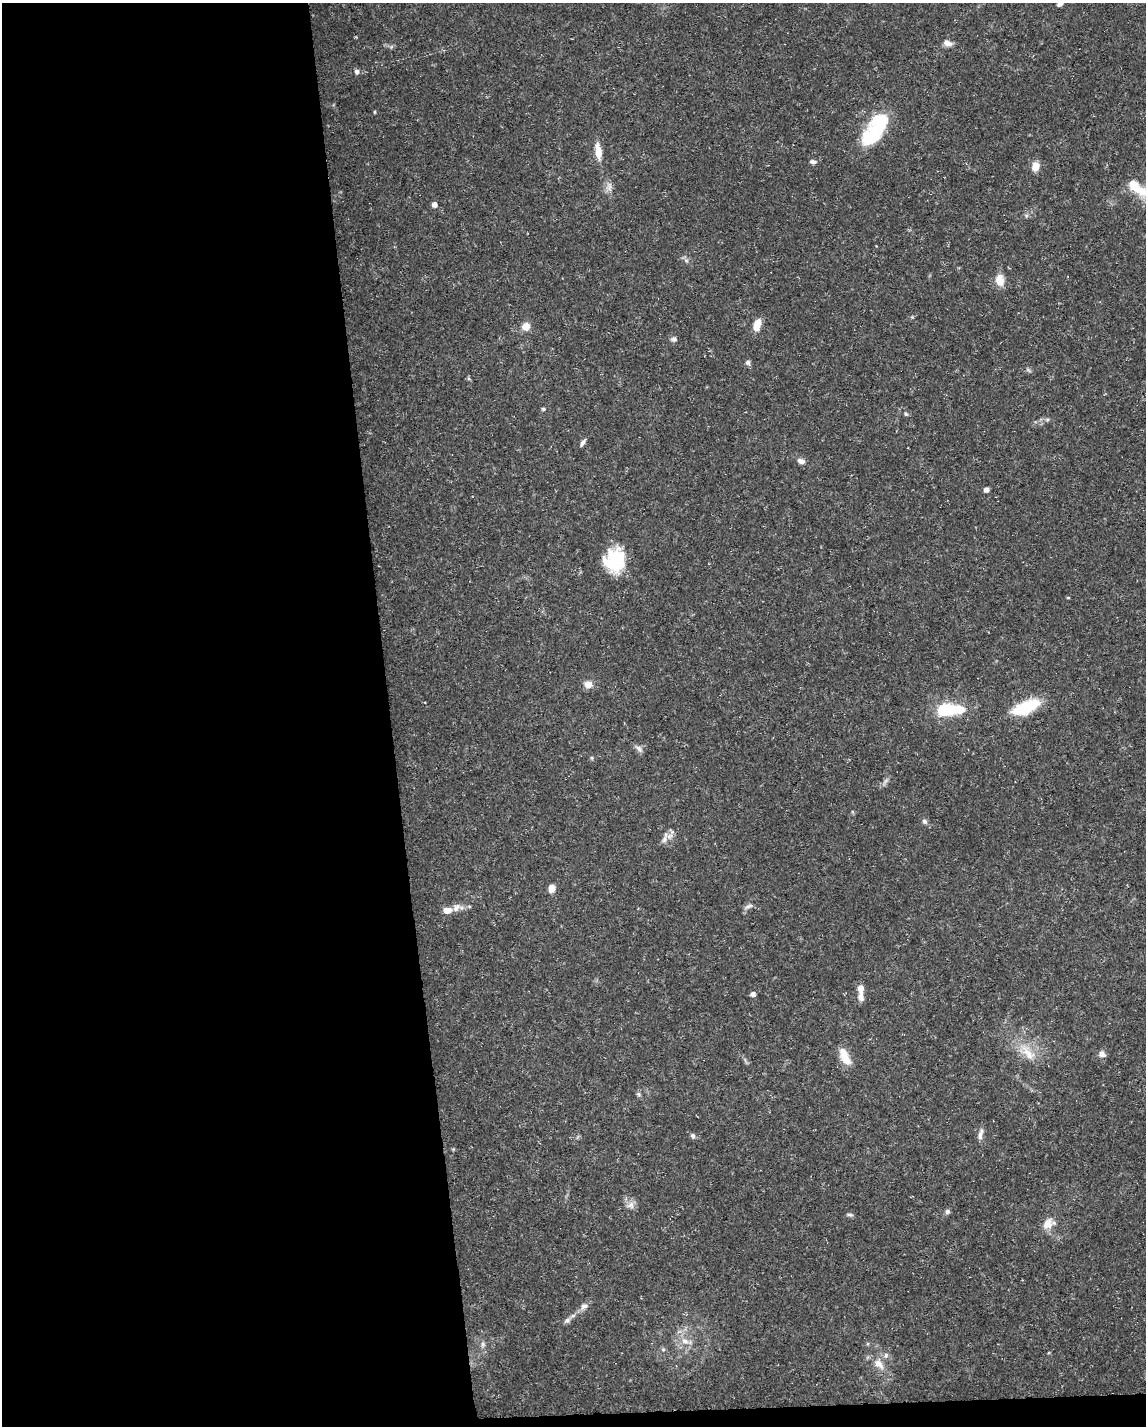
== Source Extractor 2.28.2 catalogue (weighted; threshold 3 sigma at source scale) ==
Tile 9 of 4 x 3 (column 1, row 3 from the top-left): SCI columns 1-1144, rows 53-1476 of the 4574 x 4333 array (HDU 1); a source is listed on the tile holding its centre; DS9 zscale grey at full resolution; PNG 1148 x 1428 px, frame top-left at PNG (2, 3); no overlay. Shown black and unused: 35% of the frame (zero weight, under 3 of 5 exposures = <1% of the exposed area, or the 3 px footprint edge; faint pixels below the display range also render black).
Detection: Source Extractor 2.28.2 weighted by HDU 2 'WHT'; one run over the whole footprint, this tile lists its part. Background 0.0294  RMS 0.0029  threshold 0.013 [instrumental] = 3 sigma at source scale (4.5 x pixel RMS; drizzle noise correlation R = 1.50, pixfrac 1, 0.0396/0.0396 arcsec/px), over >= 5 px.
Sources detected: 61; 1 too faint to see at this stretch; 2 inside a brighter object's white glare — not listed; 2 inside a brighter listed object's ellipse — not listed separately; the other 56 listed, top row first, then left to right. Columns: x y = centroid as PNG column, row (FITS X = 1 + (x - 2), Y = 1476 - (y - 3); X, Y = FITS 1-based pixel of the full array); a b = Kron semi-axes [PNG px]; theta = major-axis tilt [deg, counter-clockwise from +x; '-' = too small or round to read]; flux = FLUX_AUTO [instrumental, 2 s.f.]
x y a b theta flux
1060 4 6 5 - 1.1
947 43 12 7 -17 1.6
357 72 7 6 - 0.84
375 112 5 3 - 0.27
879 120 25 23 -29 10
598 151 21 8 -81 3.8
813 162 9 5 -7 0.87
1036 166 8 6 76 3.9
609 187 15 8 86 1.8
1139 190 49 12 -38 11
434 204 5 5 - 1.7
686 260 7 4 -19 0.57
1000 280 14 9 -82 3.8
757 325 12 7 68 4.2
526 326 9 9 - 2.7
674 339 8 7 - 0.82
748 362 7 6 - 0.79
1028 370 8 4 -37 0.51
543 409 5 4 - 0.46
905 414 6 4 -41 0.43
1047 420 6 4 19 0.47
583 442 11 5 54 0.89
801 461 8 6 -11 1.5
986 490 5 5 - 1.3
614 560 26 22 83 14
1068 598 5 3 - 0.26
588 684 11 9 -6 2.1
1026 707 31 13 23 13
948 710 28 11 2 17
639 749 12 6 -44 1.2
592 758 5 4 - 0.38
924 821 8 6 -45 0.77
664 839 14 7 66 1.7
552 888 8 7 - 2.3
469 906 5 3 - 0.35
748 906 13 5 24 0.97
447 910 10 7 3 2.4
861 989 10 7 88 1.9
753 994 6 5 - 0.95
1027 1052 33 14 -47 6.8
1102 1054 8 8 - 1.4
845 1057 23 10 -66 4.8
638 1094 6 5 - 0.55
980 1134 17 5 79 1.4
693 1136 7 6 - 0.7
630 1205 11 10 - 1.8
947 1212 7 6 - 0.71
850 1215 9 4 -5 0.53
1047 1224 17 13 52 3.1
584 1306 13 8 36 1.6
567 1320 9 7 24 1
685 1341 17 9 -16 3.1
483 1344 9 6 81 0.92
663 1349 6 5 - 0.52
886 1355 8 6 60 1
878 1364 16 10 -47 3.5
Isophote crosses this tile's border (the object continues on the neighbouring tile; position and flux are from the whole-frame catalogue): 2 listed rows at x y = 1060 4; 1139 190